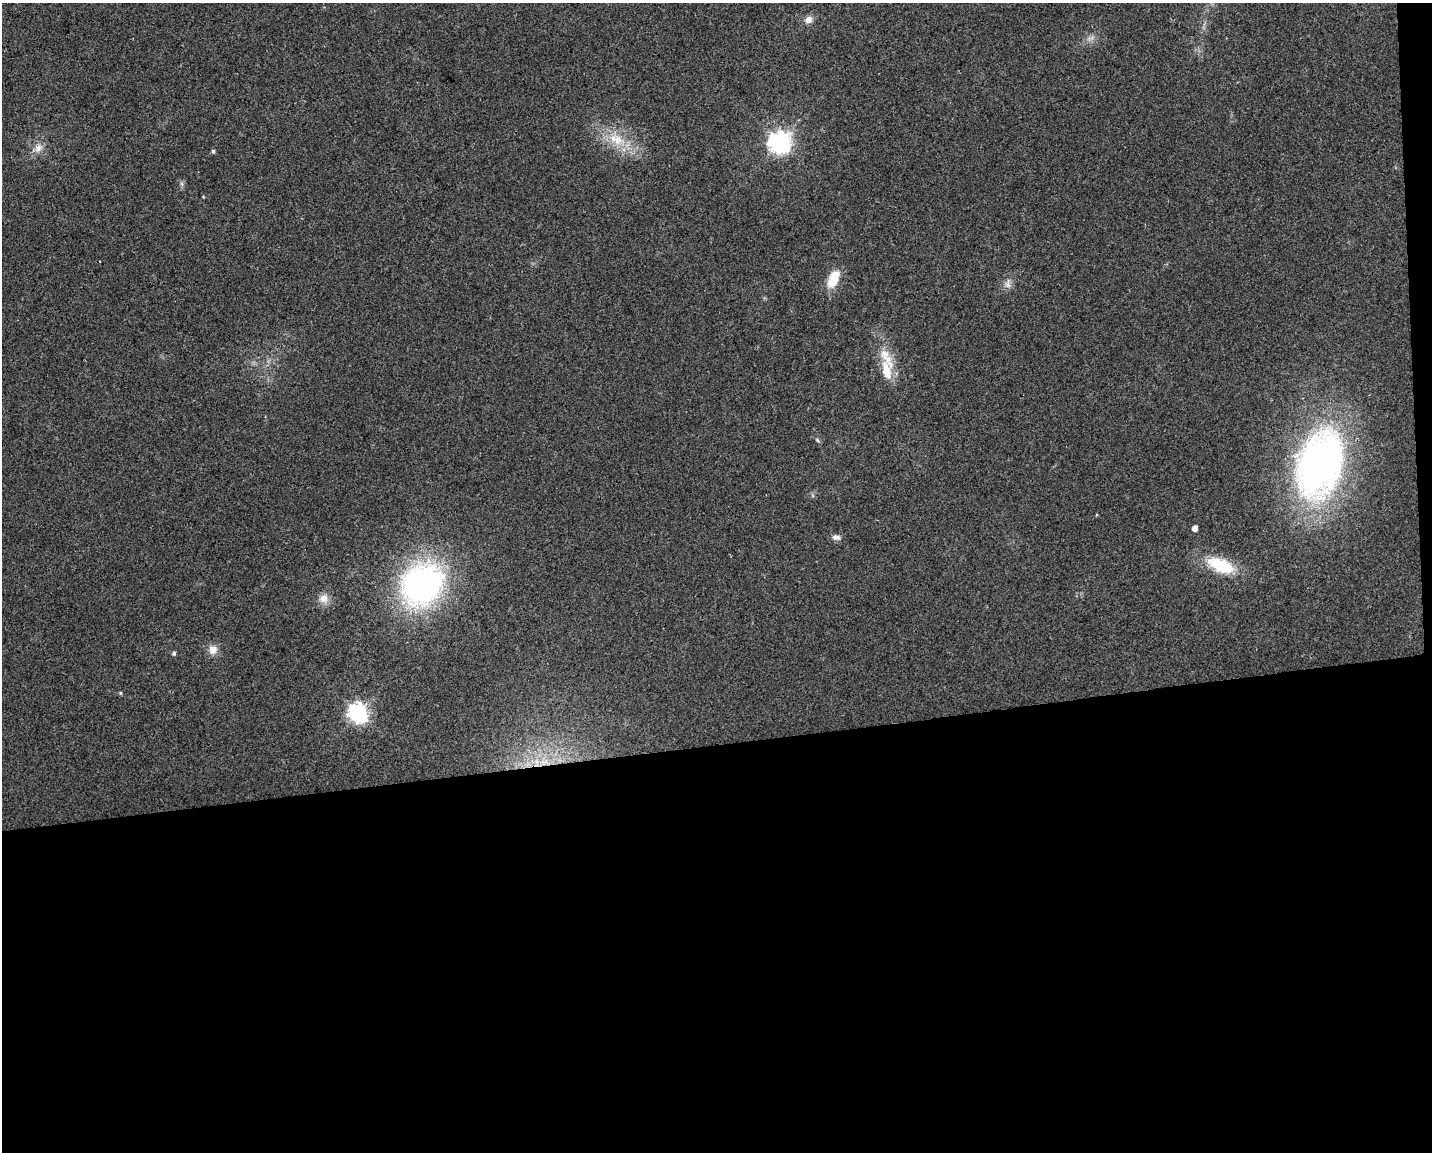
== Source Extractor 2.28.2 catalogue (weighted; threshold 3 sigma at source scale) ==
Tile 12 of 3 x 4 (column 3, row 4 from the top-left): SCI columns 2871-4300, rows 1-1150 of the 4352 x 4599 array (HDU 1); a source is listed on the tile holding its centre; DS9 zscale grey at full resolution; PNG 1434 x 1154 px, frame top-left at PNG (2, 3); no overlay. Shown black and unused: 36% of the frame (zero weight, under 2 of 3 exposures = <1% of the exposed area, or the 3 px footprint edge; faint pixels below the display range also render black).
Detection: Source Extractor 2.28.2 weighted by HDU 2 'WHT'; one run over the whole footprint, this tile lists its part. Background 0.0444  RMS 0.0069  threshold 0.0309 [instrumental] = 3 sigma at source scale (4.5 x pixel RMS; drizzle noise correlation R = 1.50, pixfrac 1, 0.0396/0.0396 arcsec/px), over >= 5 px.
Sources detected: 23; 1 too faint to see at this stretch — not listed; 1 inside a brighter listed object's ellipse — not listed separately; the other 21 listed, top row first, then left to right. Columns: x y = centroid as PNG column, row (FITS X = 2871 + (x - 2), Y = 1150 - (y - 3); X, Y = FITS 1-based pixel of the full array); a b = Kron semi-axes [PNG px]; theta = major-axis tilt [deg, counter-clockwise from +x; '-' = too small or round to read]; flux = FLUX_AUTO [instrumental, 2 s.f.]
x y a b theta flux
808 20 10 8 28 4.4
618 140 19 16 -39 17
779 142 8 8 - 430
38 148 13 10 43 5.5
213 151 5 4 - 1.3
182 184 7 4 -71 1.4
833 279 23 12 67 15
1007 285 10 9 - 3.5
885 356 40 12 -58 17
817 440 7 4 -46 1.1
1320 464 74 46 72 290
1195 528 5 4 - 5.2
836 537 12 7 -10 3.2
1221 565 33 15 -23 32
422 584 39 33 43 210
323 599 12 12 - 6.2
213 650 13 11 66 5.8
174 653 6 5 - 1.1
120 693 5 4 - 0.73
358 712 8 7 - 280
544 762 14 8 25 8.1
Overlapping masked pixels (flux is a lower limit): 1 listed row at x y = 544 762